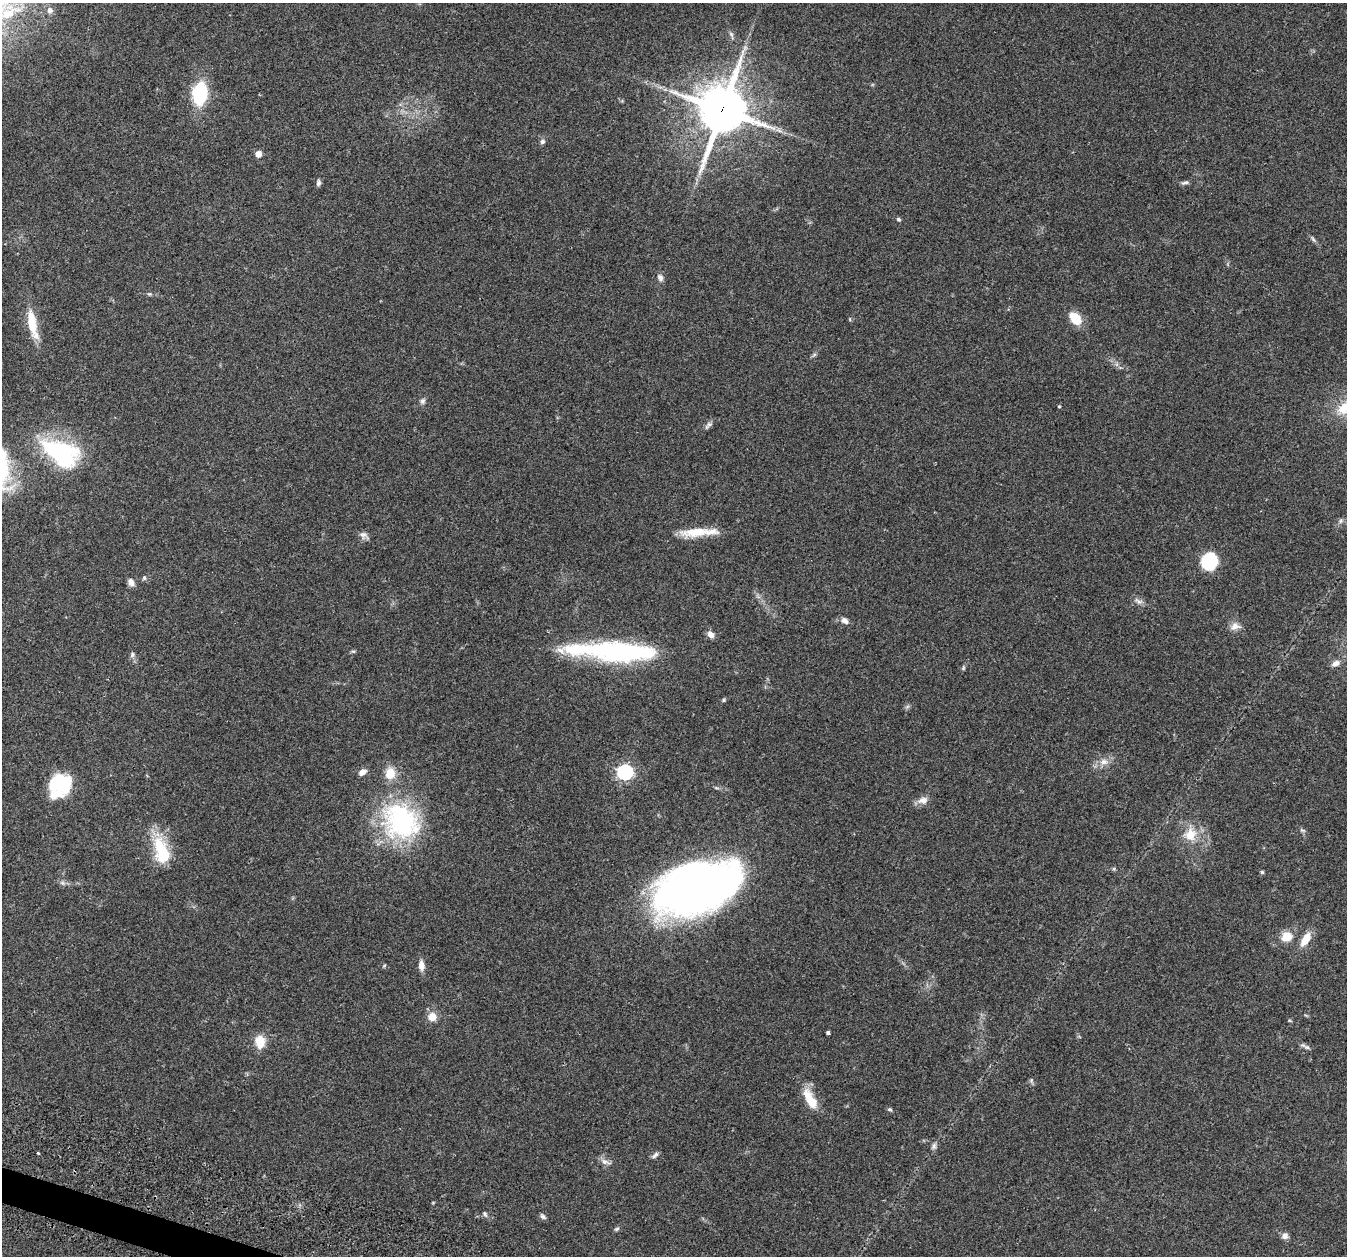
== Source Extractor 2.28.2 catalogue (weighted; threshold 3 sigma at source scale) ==
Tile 7 of 4 x 4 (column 3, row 2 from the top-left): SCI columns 2740-4084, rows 2666-3919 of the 5465 x 5498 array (HDU 1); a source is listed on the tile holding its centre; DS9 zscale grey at full resolution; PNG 1349 x 1258 px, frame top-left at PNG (2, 3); no overlay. Shown black and unused: <1% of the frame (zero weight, under 2 of 3 exposures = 4% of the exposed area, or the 3 px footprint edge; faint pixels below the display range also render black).
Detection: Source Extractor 2.28.2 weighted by HDU 2 'WHT'; one run over the whole footprint, this tile lists its part. Background 0.0748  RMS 0.0069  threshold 0.0311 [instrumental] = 3 sigma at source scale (4.5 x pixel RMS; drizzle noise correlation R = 1.50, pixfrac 1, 0.05/0.05 arcsec/px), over >= 5 px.
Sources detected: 76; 3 inside a brighter object's white glare — not listed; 3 inside a brighter listed object's ellipse — not listed separately; the other 70 listed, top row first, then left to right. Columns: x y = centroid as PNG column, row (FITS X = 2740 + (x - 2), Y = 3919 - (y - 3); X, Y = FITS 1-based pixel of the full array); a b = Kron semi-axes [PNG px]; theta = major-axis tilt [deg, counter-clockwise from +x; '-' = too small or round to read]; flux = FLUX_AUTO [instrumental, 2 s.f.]
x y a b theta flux
50 10 7 7 - 3
8 13 45 18 23 40
731 35 11 5 -70 1.8
200 94 17 11 82 52
722 110 18 16 72 2600
542 141 7 6 - 1.7
258 154 5 5 - 6.8
1185 182 11 5 12 1.7
318 183 8 5 82 1.8
898 219 5 4 - 1.2
1313 239 10 4 -58 1.4
660 277 10 7 -57 2.6
149 294 6 5 - 0.98
1075 318 8 6 -48 26
850 319 5 3 - 0.6
32 324 39 10 -77 17
814 355 7 4 20 1.1
423 401 9 7 74 1.9
1059 406 4 3 - 0.72
1344 408 21 14 44 15
708 425 14 5 43 2.2
61 453 45 26 -27 72
1340 521 7 5 38 1.6
696 532 39 11 7 16
363 535 11 9 -13 2.9
1209 561 18 16 62 26
144 578 6 5 - 1.1
131 582 9 6 -62 4.1
1139 601 14 6 -30 2.7
845 621 10 7 -36 3.1
1235 626 13 9 3 4.7
711 634 9 7 -52 3.7
353 651 6 4 -1 0.94
623 651 77 22 -2 110
132 655 8 5 74 1.6
1336 663 11 7 25 3.6
963 668 6 4 -84 0.95
724 700 5 4 - 0.87
1104 762 12 9 -4 4.8
362 772 9 6 34 3.8
625 772 7 6 - 140
390 773 13 11 77 11
55 783 30 20 -49 26
923 800 14 9 9 4.8
401 821 51 44 -40 94
1190 834 16 15 - 13
162 851 36 17 -74 29
1114 869 6 4 -45 0.85
1262 872 4 4 - 1.1
62 883 8 6 -21 1.8
695 890 88 40 23 390
1287 936 13 11 43 9.1
1305 939 19 9 58 9.2
421 965 10 6 -87 5.3
384 966 5 4 - 0.73
432 1017 10 9 - 7
1290 1021 6 3 -20 0.68
828 1033 4 3 - 1.8
260 1042 14 10 -85 12
1307 1047 10 5 -21 2
810 1099 28 11 -63 15
890 1109 6 5 - 1.2
934 1146 7 6 - 2.1
38 1153 3 3 - 1.1
655 1155 10 6 45 2
605 1162 15 6 -19 3.3
485 1214 9 5 -66 1.4
543 1216 8 5 -47 1.6
617 1229 7 4 27 1.2
1285 1236 7 6 - 3.6
Overlapping masked pixels (flux is a lower limit): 1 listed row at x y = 722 110
Isophote crosses this tile's border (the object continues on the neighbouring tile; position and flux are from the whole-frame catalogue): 2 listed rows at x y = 8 13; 1344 408